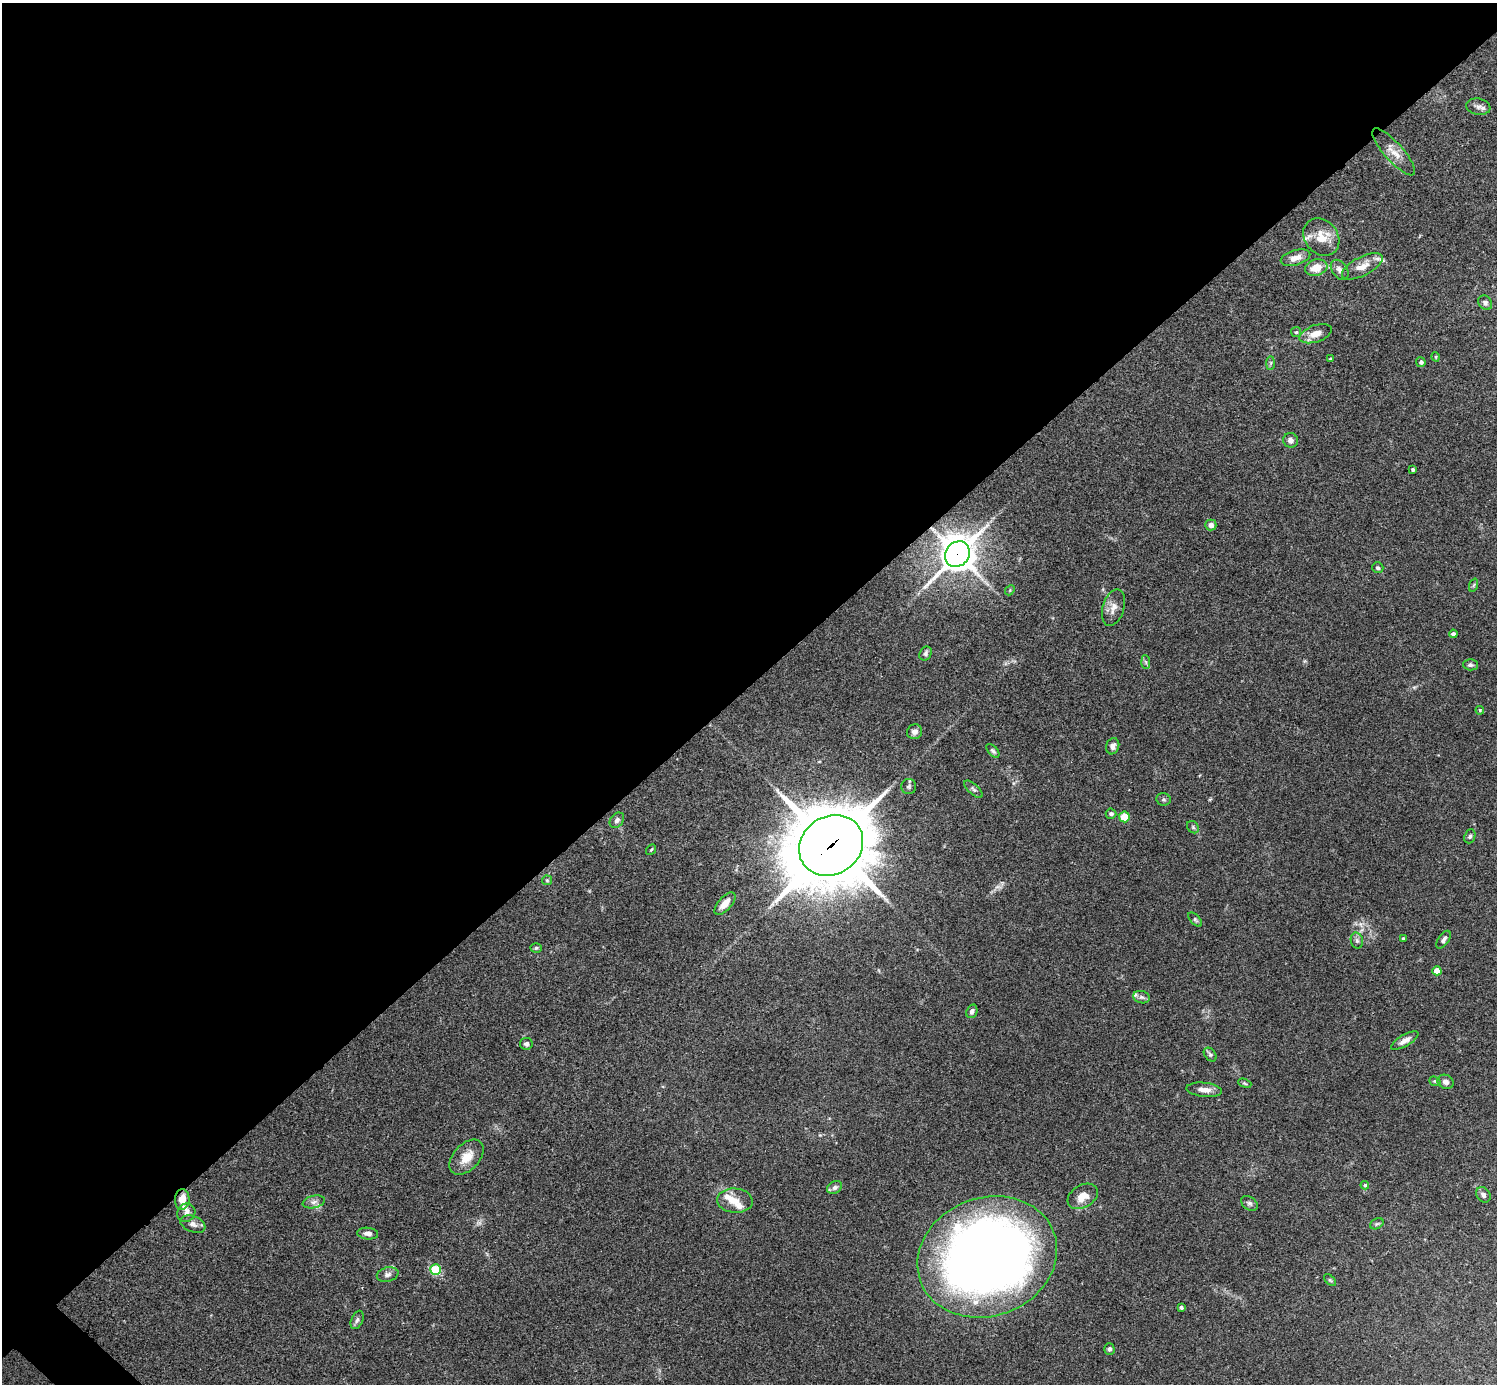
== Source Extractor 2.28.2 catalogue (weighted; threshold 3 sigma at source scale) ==
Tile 2 of 4 x 4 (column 2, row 1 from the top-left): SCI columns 1498-2992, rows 4306-5687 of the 5988 x 5988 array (HDU 1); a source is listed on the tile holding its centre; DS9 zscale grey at full resolution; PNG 1499 x 1386 px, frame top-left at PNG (2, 3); each listed source drawn as its Kron ellipse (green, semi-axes under 4 px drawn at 4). Shown black and unused: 50% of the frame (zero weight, under 3 of 4 exposures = <1% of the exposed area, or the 3 px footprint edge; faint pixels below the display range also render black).
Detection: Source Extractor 2.28.2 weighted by HDU 2 'WHT'; one run over the whole footprint, this tile lists its part. Background 0.0754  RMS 0.0055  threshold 0.0247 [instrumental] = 3 sigma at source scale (4.5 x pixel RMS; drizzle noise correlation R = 1.50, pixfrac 1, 0.05/0.05 arcsec/px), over >= 5 px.
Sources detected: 87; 2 too faint to see at this stretch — neither listed nor drawn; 8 inside a brighter listed object's ellipse — not listed separately; the other 77 listed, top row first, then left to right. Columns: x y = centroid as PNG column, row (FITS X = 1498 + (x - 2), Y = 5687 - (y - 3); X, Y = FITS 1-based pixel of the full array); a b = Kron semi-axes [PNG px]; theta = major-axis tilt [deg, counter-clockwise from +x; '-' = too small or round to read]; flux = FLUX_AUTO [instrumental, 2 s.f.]
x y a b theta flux
1478 107 12 8 -10 2.3
1394 152 30 9 -48 6.5
1321 237 20 16 -50 9.4
1296 258 15 7 16 4.8
1362 266 22 9 27 7
1316 267 11 8 14 8
1340 270 11 7 -54 2.8
1485 303 8 6 -53 1.7
1296 332 5 5 - 0.79
1316 334 17 8 19 5.6
1436 357 5 3 - 0.48
1330 359 3 3 - 0.56
1421 362 5 4 - 1.5
1271 363 7 4 89 0.96
1290 440 7 7 - 2.3
1413 469 3 3 - 0.88
1211 525 5 5 - 2.8
957 554 13 11 51 1100
1378 568 5 5 - 1.1
1474 585 7 4 70 0.76
1010 590 5 4 - 0.63
1113 608 19 10 73 5
1453 634 4 4 - 1.4
926 654 7 6 - 1.5
1146 662 7 4 -88 0.89
1470 665 7 5 -2 1.3
1480 710 4 3 - 0.58
914 732 8 7 - 2.4
1113 746 8 6 71 2.3
993 751 8 4 -48 1.2
909 787 7 7 - 1.4
973 789 11 5 -42 1.3
1164 799 7 6 - 1.1
1111 814 5 5 - 1.3
1124 817 5 5 - 10
617 820 8 6 49 1.7
1193 827 7 5 -47 1
1470 836 7 5 69 1.2
831 845 33 29 35 4600
651 850 6 3 53 0.64
547 880 5 4 - 0.68
725 903 14 6 49 5
1195 919 8 4 -47 0.97
1403 939 3 3 - 0.93
1444 940 10 5 56 1.7
1357 941 8 6 -75 1.6
536 948 5 4 - 0.85
1437 971 4 4 - 9.6
1141 997 8 6 -15 1.7
972 1011 7 5 68 1.7
1405 1041 15 5 30 3.3
526 1044 6 6 - 2
1210 1055 8 5 -50 1.2
1435 1081 6 4 -21 0.73
1446 1082 8 6 -26 2.4
1245 1083 7 4 -21 0.73
1204 1090 18 7 -6 4.3
467 1157 21 13 46 8.7
1365 1185 4 4 - 0.81
835 1187 8 6 32 1.6
1483 1195 8 6 -55 1.9
1083 1196 16 11 32 7.4
182 1199 10 7 87 6
735 1200 18 12 -5 6.8
314 1202 11 6 12 2.2
1249 1203 9 6 -38 1.5
186 1213 9 8 - 2.8
193 1224 13 8 -22 3
1377 1224 7 5 30 0.91
368 1234 10 6 -6 2.3
987 1257 71 59 20 590
435 1269 5 5 - 31
388 1275 11 7 14 2
1330 1280 7 4 -44 0.83
1181 1307 3 3 - 1.1
357 1320 9 6 66 1.4
1109 1349 6 5 - 1.2
Overlapping masked pixels (flux is a lower limit): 3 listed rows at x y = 957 554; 831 845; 182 1199